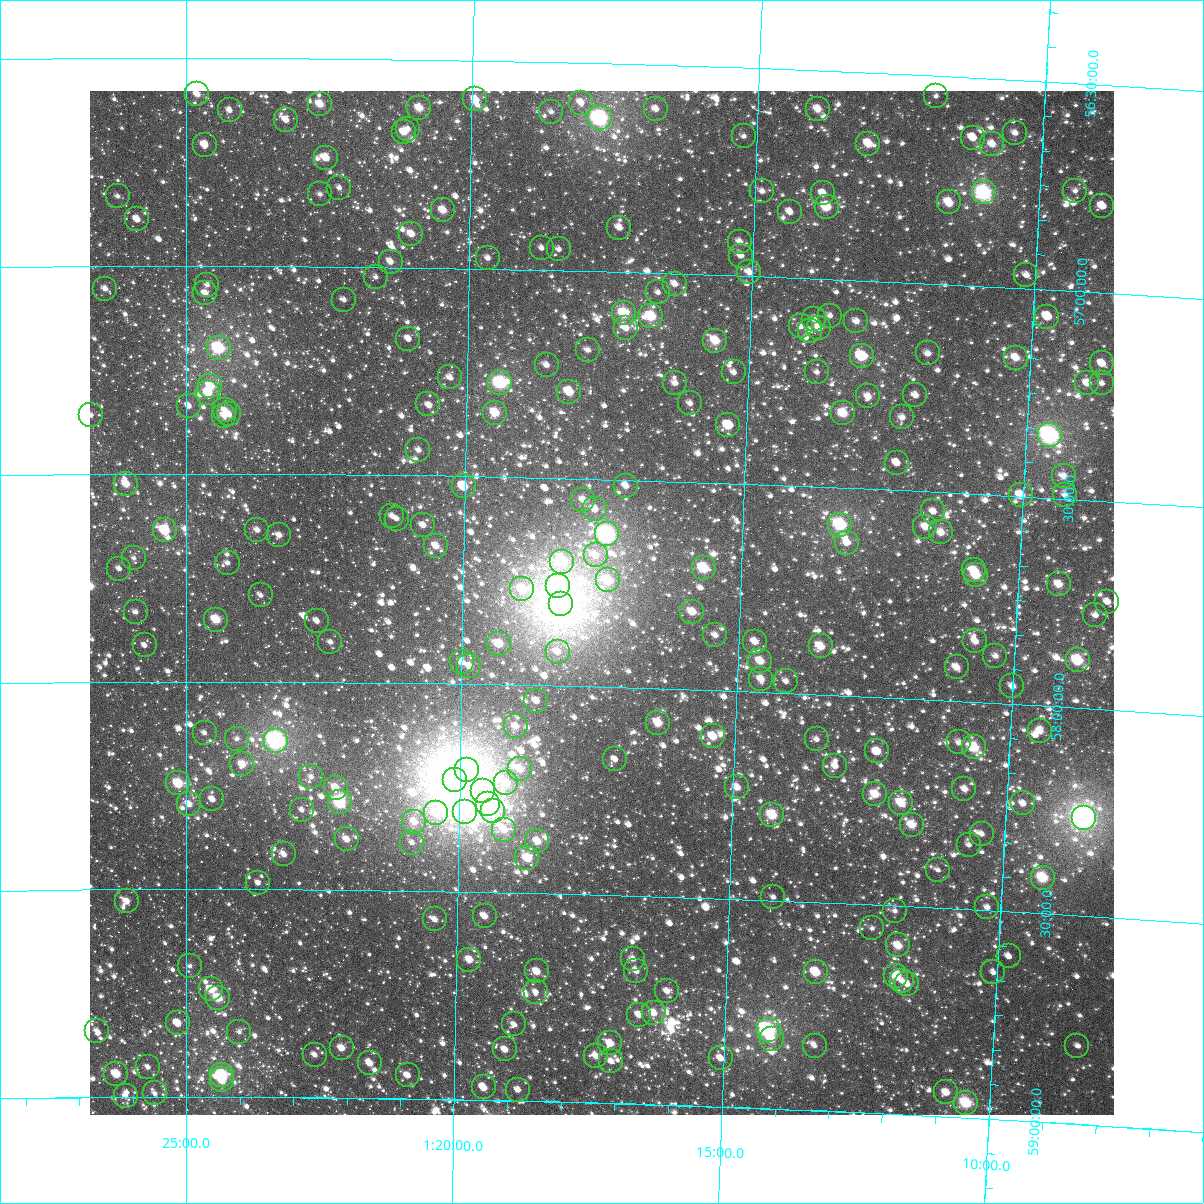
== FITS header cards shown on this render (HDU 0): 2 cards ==
NAXIS1  =                 1024
NAXIS2  =                 1024

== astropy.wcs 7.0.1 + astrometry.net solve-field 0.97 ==
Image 1024 x 1024 px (HDU 0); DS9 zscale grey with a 90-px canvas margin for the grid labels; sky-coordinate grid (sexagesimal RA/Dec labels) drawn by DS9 from the SOLVED WCS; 257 Tycho-2 reference stars matched to detected sources circled (green)
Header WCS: RA---TAN-SIP/DEC--TAN-SIP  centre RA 01:17:30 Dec +57:48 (19.37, +57.80 deg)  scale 8.66 arcsec/px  FOV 147.8' x 147.9'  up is +178 deg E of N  parity flipped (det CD > 0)
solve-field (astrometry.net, Tycho-2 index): VERIFIED the header's WCS against the Tycho-2 star catalogue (verified at 6 index scales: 18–257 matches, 0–1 conflicts across passes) and refined it, rather than solving blind
Solved WCS: RA---TAN-SIP/DEC--TAN-SIP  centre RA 01:17:30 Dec +57:48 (19.37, +57.80 deg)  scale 8.66 arcsec/px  FOV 147.8' x 147.9'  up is +178 deg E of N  parity flipped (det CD > 0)
The solver's refit moves the header's centre by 0.4 arcsec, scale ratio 1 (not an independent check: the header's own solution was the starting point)
Tycho-2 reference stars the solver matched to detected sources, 257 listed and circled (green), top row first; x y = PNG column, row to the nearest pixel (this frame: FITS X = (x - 90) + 1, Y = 1024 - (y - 91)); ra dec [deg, ICRS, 3 dp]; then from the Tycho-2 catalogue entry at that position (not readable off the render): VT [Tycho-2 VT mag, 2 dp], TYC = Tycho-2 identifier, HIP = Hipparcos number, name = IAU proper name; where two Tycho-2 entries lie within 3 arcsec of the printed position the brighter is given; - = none
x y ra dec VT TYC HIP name
197 94 21.200 +56.587 9.60 3678-1518-1 - -
936 96 17.976 +56.549 10.99 3677-2219-1 - -
475 99 19.985 +56.593 9.33 3677-1862-1 - -
581 103 19.523 +56.596 10.83 3677-2218-1 - -
320 104 20.664 +56.610 9.13 3678-1316-1 6435 -
419 108 20.229 +56.616 9.08 3678-992-1 - -
656 109 19.195 +56.606 10.53 3677-2138-1 - -
818 109 18.488 +56.592 9.60 3677-1814-1 - -
230 110 21.059 +56.626 10.93 3678-1124-1 - -
551 112 19.652 +56.619 10.86 3677-1418-1 - -
600 118 19.439 +56.632 6.78 3677-1746-1 6057 -
286 120 20.812 +56.648 10.10 3678-864-1 - -
408 129 20.278 +56.668 10.66 3678-1264-1 - -
404 132 20.296 +56.675 9.78 3678-1578-1 - -
1015 133 17.622 +56.627 10.42 3677-2235-1 - -
744 136 18.807 +56.664 10.62 3677-1242-1 - -
973 138 17.806 +56.644 9.80 3677-1624-1 - -
868 144 18.261 +56.670 9.08 3677-1376-1 - -
992 144 17.719 +56.657 9.63 3677-1730-1 - -
205 145 21.166 +56.709 9.90 3678-1990-1 - -
326 158 20.636 +56.739 9.43 3678-1910-1 - -
339 188 20.576 +56.810 10.93 3678-1841-1 - -
762 191 18.719 +56.795 11.06 3677-1860-1 - -
1075 191 17.346 +56.759 11.29 3677-46-1 - -
984 192 17.745 +56.774 7.22 3677-2208-1 5536 -
823 193 18.450 +56.794 10.82 3677-1622-1 - -
320 194 20.660 +56.826 11.03 3678-1613-1 - -
118 196 21.549 +56.832 11.45 3678-1840-1 - -
949 202 17.897 +56.802 9.07 3677-2192-1 5582 -
1102 206 17.222 +56.792 10.28 3677-250-1 - -
827 207 18.432 +56.827 8.65 3677-2085-1 - -
443 210 20.118 +56.861 9.48 3678-1829-1 - -
790 212 18.593 +56.842 10.49 3677-2002-1 - -
137 219 21.464 +56.888 10.61 3678-1746-1 - -
619 228 19.340 +56.894 10.23 3677-1570-1 - -
411 234 20.256 +56.919 9.63 3678-1824-1 - -
740 242 18.809 +56.918 10.38 3677-1922-1 - -
542 248 19.681 +56.947 11.07 3677-1282-1 - -
559 249 19.605 +56.949 11.03 3677-1556-1 - -
741 256 18.801 +56.952 10.56 3677-1260-1 - -
488 258 19.918 +56.974 10.43 3677-1342-1 - -
391 262 20.346 +56.987 10.38 3678-1127-1 - -
749 272 18.761 +56.991 9.84 3677-2087-1 - -
1026 275 17.539 +56.968 11.11 3677-1986-1 - -
376 277 20.411 +57.024 11.45 3678-1678-1 - -
675 284 19.088 +57.025 10.15 3677-1470-1 - -
207 285 21.156 +57.046 10.91 3678-953-1 - -
105 289 21.608 +57.054 10.21 3678-1027-1 - -
658 292 19.162 +57.047 11.19 3677-1340-1 - -
205 293 21.164 +57.066 10.73 3678-835-1 - -
344 300 20.550 +57.080 10.81 3678-1983-1 - -
624 313 19.310 +57.099 8.47 3677-1989-1 - -
651 316 19.188 +57.105 8.54 3677-1857-1 - -
830 316 18.398 +57.088 10.49 3677-1901-1 - -
1047 317 17.436 +57.065 9.75 3677-1284-1 - -
814 319 18.467 +57.098 11.14 3677-1851-1 - -
856 321 18.280 +57.099 10.52 3677-1939-1 - -
801 326 18.525 +57.117 11.44 3677-1737-1 - -
626 328 19.299 +57.135 9.69 3677-1979-1 - -
819 328 18.442 +57.118 10.22 3677-1721-1 - -
810 331 18.484 +57.126 10.73 3677-1881-1 - -
408 339 20.262 +57.172 11.38 3678-1769-1 - -
715 341 18.901 +57.158 8.78 3677-1635-1 5887 -
219 348 21.105 +57.198 7.58 3678-899-1 6571 -
588 350 19.464 +57.190 10.61 3677-1489-1 - -
928 353 17.957 +57.168 10.31 3677-1503-1 - -
862 356 18.249 +57.182 8.47 3677-1545-1 5680 -
1016 358 17.565 +57.168 9.50 3677-1767-1 - -
1102 363 17.183 +57.170 9.64 3677-514-1 - -
547 365 19.647 +57.229 10.27 3677-1571-1 - -
734 372 18.814 +57.233 10.92 3677-1791-1 - -
817 372 18.446 +57.225 11.29 3677-1285-1 - -
450 377 20.074 +57.263 10.47 3678-1149-1 - -
500 383 19.852 +57.274 7.62 3677-2031-1 6189 -
675 383 19.073 +57.263 10.37 3677-1781-1 - -
1087 383 17.242 +57.219 10.25 3677-249-1 - -
1102 383 17.179 +57.217 10.95 3677-363-1 - -
210 386 21.141 +57.289 8.97 3678-1209-1 - -
569 392 19.543 +57.291 8.79 3677-1649-1 - -
208 393 21.151 +57.306 9.52 3678-1407-1 - -
915 395 18.003 +57.270 10.39 3677-1905-1 - -
868 396 18.213 +57.278 10.05 3677-1423-1 - -
690 403 19.005 +57.311 11.14 3677-1211-1 - -
428 404 20.170 +57.328 10.48 3678-1453-1 6290 -
189 406 21.238 +57.337 10.48 3678-1912-1 - -
225 410 21.077 +57.347 10.31 3678-737-1 - -
495 413 19.870 +57.346 8.77 3677-1463-1 - -
843 413 18.320 +57.321 8.86 3677-1959-1 - -
229 414 21.058 +57.358 10.72 3678-1105-1 - -
91 415 21.673 +57.359 11.05 3678-1141-1 - -
224 416 21.079 +57.361 10.62 3678-741-1 - -
902 417 18.057 +57.324 10.31 3677-1783-1 - -
728 425 18.830 +57.361 9.74 3677-1549-1 - -
1050 435 17.396 +57.350 6.70 3677-68-1 5440 -
418 450 20.211 +57.439 10.33 3678-675-1 - -
897 463 18.073 +57.434 11.31 3677-1437-1 - -
1064 476 17.322 +57.446 10.39 3677-109-1 - -
126 484 21.518 +57.524 9.18 3678-1041-1 - -
464 486 20.006 +57.525 9.98 3678-224-1 - -
626 486 19.278 +57.514 10.22 3677-1181-1 - -
1021 495 17.511 +57.497 9.48 3677-1565-1 - -
1065 495 17.312 +57.491 10.67 3677-560-1 - -
583 500 19.469 +57.551 9.85 3677-1016-1 - -
595 509 19.415 +57.572 11.16 3677-1009-1 - -
933 511 17.898 +57.547 10.42 3677-833-1 - -
392 516 20.324 +57.599 10.92 3678-336-1 - -
397 519 20.304 +57.605 11.18 3678-528-1 - -
423 525 20.185 +57.620 10.44 3678-524-1 - -
840 525 18.312 +57.589 7.62 3677-784-1 - -
925 527 17.930 +57.585 9.66 3677-928-1 - -
165 530 21.345 +57.637 8.66 3678-305-1 - -
257 530 20.930 +57.635 10.26 3678-9-1 - -
941 532 17.858 +57.597 9.99 3677-930-1 5569 -
607 534 19.360 +57.632 6.88 3677-1107-1 6027 -
279 535 20.831 +57.648 10.41 3678-495-1 - -
847 543 18.276 +57.632 10.97 3677-682-1 - -
436 546 20.126 +57.669 9.72 3678-338-1 - -
596 555 19.407 +57.683 10.44 3677-1144-1 - -
134 558 21.485 +57.703 11.53 3678-539-1 - -
562 562 19.555 +57.701 8.96 3677-1010-1 - -
228 563 21.063 +57.715 11.24 3678-543-1 - -
704 568 18.919 +57.707 8.28 3677-744-1 - -
119 569 21.551 +57.728 11.47 3678-310-1 - -
974 570 17.701 +57.684 10.41 3677-808-1 - -
976 575 17.693 +57.694 8.64 3677-619-1 - -
608 580 19.346 +57.743 8.98 3677-1118-1 - -
1059 584 17.317 +57.706 9.35 3677-849-1 - -
558 586 19.572 +57.760 10.16 3677-1134-1 - -
522 589 19.734 +57.768 9.33 3677-988-1 - -
261 595 20.913 +57.793 10.68 3678-139-1 - -
1107 602 17.095 +57.741 11.02 3677-807-1 - -
561 604 19.558 +57.803 6.70 3677-992-1 6093 -
136 612 21.477 +57.833 11.09 3678-382-1 - -
692 612 18.963 +57.812 9.33 3677-755-1 5904 -
1095 615 17.144 +57.775 10.86 3677-687-1 - -
216 620 21.113 +57.852 8.65 3678-467-1 - -
317 621 20.659 +57.853 10.94 3678-551-1 - -
715 635 18.856 +57.867 10.28 3677-822-1 - -
975 641 17.679 +57.855 10.15 3677-865-1 - -
330 642 20.596 +57.904 11.13 3678-554-1 - -
755 642 18.675 +57.879 10.13 3677-580-1 - -
499 644 19.833 +57.902 9.38 3677-979-1 - -
145 645 21.438 +57.913 11.69 3678-209-1 - -
821 646 18.377 +57.884 9.20 3677-647-1 - -
558 652 19.566 +57.918 10.75 3677-1169-1 - -
995 656 17.585 +57.887 10.64 3677-831-1 - -
1078 660 17.212 +57.886 8.22 3677-707-1 - -
760 661 18.648 +57.925 9.25 3677-798-1 - -
462 662 20.001 +57.948 10.36 3678-252-1 - -
469 666 19.965 +57.957 10.37 3677-935-1 - -
957 667 17.758 +57.919 9.89 3677-783-1 - -
761 679 18.641 +57.968 9.84 3677-719-1 - -
786 681 18.527 +57.971 11.07 3677-854-1 - -
1012 686 17.501 +57.957 10.19 3677-926-1 - -
536 701 19.658 +58.037 10.83 3677-1171-1 - -
658 723 19.102 +58.082 9.08 3677-767-1 - -
516 726 19.750 +58.100 9.81 3677-1056-1 - -
1040 731 17.364 +58.062 9.90 3677-782-1 - -
205 733 21.166 +58.123 10.92 3678-16-1 - -
713 736 18.850 +58.111 9.49 3677-913-1 - -
237 739 21.020 +58.138 11.10 3682-2279-1 - -
817 739 18.378 +58.108 10.73 3677-769-1 - -
276 741 20.839 +58.143 6.40 3682-2261-1 6486 -
959 742 17.730 +58.099 10.54 3677-819-1 - -
974 747 17.659 +58.109 8.74 3677-712-1 - -
877 751 18.100 +58.130 9.66 3681-121-1 - -
615 759 19.293 +58.173 10.72 3681-1750-1 - -
242 764 20.993 +58.199 9.49 3682-2056-1 - -
835 766 18.288 +58.170 10.80 3681-21-1 - -
520 769 19.725 +58.202 9.61 3681-1664-1 - -
467 770 19.966 +58.208 7.04 3681-1736-1 6229 -
311 777 20.679 +58.228 10.72 3682-1964-1 - -
455 780 20.020 +58.232 5.07 3682-2389-1 6242 -
178 783 21.286 +58.245 8.41 3682-2284-1 6637 -
506 783 19.786 +58.238 9.75 3681-1617-1 6170 -
737 787 18.731 +58.231 9.73 3681-1217-1 - -
336 788 20.567 +58.254 9.33 3682-2087-1 - -
964 789 17.694 +58.210 10.61 3681-77-1 - -
483 791 19.892 +58.256 9.50 3681-1437-1 - -
875 794 18.099 +58.234 9.20 3681-1231-1 - -
212 799 21.130 +58.283 10.52 3682-2093-1 - -
340 802 20.547 +58.290 7.84 3682-2063-1 6399 -
901 803 17.981 +58.251 9.06 3681-1132-1 5609 -
1023 803 17.423 +58.237 10.65 3681-1236-1 - -
189 804 21.235 +58.295 9.92 3682-1768-1 - -
488 804 19.868 +58.288 10.05 3681-1449-1 - -
302 810 20.721 +58.308 11.16 3682-2147-1 - -
493 811 19.846 +58.306 9.94 3681-1929-1 - -
465 812 19.973 +58.309 8.88 3681-1666-1 6231 -
436 813 20.105 +58.312 9.96 3682-1706-1 - -
772 815 18.566 +58.294 8.47 3681-1130-1 5789 -
1084 818 17.139 +58.263 5.76 3681-1092-1 5361 -
414 822 20.204 +58.334 9.86 3682-2291-1 - -
912 825 17.927 +58.303 9.38 3681-961-1 - -
504 830 19.793 +58.349 9.91 3681-1266-1 - -
982 834 17.604 +58.316 10.69 3681-1220-1 - -
347 839 20.514 +58.378 9.90 3682-1600-1 - -
537 841 19.638 +58.375 9.57 3681-1341-1 - -
412 843 20.213 +58.384 11.27 3682-2378-1 - -
969 845 17.661 +58.344 11.52 3681-785-1 - -
284 854 20.801 +58.416 10.40 3682-976-1 - -
527 858 19.682 +58.416 9.06 3681-1551-1 - -
938 870 17.796 +58.409 11.32 3681-761-1 - -
1043 878 17.313 +58.413 8.36 3681-806-1 5419 -
258 883 20.919 +58.484 11.05 3682-1458-1 - -
773 897 18.547 +58.491 11.32 3681-733-1 - -
127 901 21.524 +58.528 10.40 3682-1298-1 - -
987 907 17.560 +58.492 10.97 3681-1118-1 - -
895 911 17.984 +58.511 11.15 3681-938-1 - -
485 916 19.873 +58.558 10.24 3681-1573-1 - -
435 919 20.104 +58.568 10.31 3682-1318-1 - -
872 928 18.086 +58.556 11.12 3681-807-1 - -
898 945 17.962 +58.595 9.25 3681-450-1 - -
1009 956 17.450 +58.607 11.32 3681-894-1 - -
633 959 19.185 +58.652 10.44 3681-537-1 - -
469 960 19.940 +58.663 9.53 3681-1642-1 - -
190 966 21.234 +58.685 11.27 3682-1322-1 - -
537 971 19.626 +58.688 9.80 3681-1827-1 - -
636 971 19.167 +58.680 10.88 3681-952-1 - -
816 972 18.336 +58.668 9.00 3681-1114-1 - -
993 972 17.517 +58.648 11.49 3681-442-1 - -
896 976 17.963 +58.669 9.21 3681-939-1 5602 -
902 981 17.934 +58.680 10.85 3681-505-1 - -
907 984 17.912 +58.686 10.89 3681-241-1 - -
211 989 21.134 +58.741 9.37 3682-120-1 - -
667 991 19.022 +58.727 11.07 3681-824-1 - -
536 992 19.629 +58.738 11.39 3681-1318-1 - -
218 998 21.102 +58.761 8.83 3682-1438-1 - -
654 1013 19.081 +58.780 9.70 3681-286-1 - -
639 1015 19.147 +58.785 10.27 3681-416-1 - -
178 1023 21.289 +58.822 11.15 3682-186-1 - -
514 1024 19.728 +58.817 11.09 3681-1901-1 - -
769 1030 18.544 +58.812 7.23 3681-929-1 5784 -
97 1031 21.665 +58.840 11.29 3682-2210-1 - -
239 1032 21.004 +58.843 11.20 3682-1890-1 - -
772 1039 18.529 +58.832 9.97 3681-789-1 - -
610 1043 19.278 +58.857 9.64 3681-899-1 - -
815 1046 18.328 +58.845 11.34 3681-254-1 - -
1077 1046 17.108 +58.812 12.43 3681-405-1 - -
342 1048 20.527 +58.880 9.60 3682-870-1 - -
505 1049 19.767 +58.878 9.95 3681-1639-1 - -
315 1055 20.652 +58.897 11.14 3682-1360-1 - -
596 1056 19.342 +58.888 9.85 3681-1399-1 - -
721 1058 18.762 +58.883 10.40 3681-441-1 - -
611 1061 19.270 +58.900 10.76 3681-1215-1 - -
370 1063 20.395 +58.916 9.79 3682-614-1 - -
148 1067 21.428 +58.927 11.38 3682-734-2 - -
116 1074 21.576 +58.944 9.38 3682-914-1 - -
222 1075 21.084 +58.946 7.89 3682-1466-1 6562 -
408 1075 20.218 +58.944 10.37 3682-1172-1 - -
222 1080 21.085 +58.960 9.33 3682-1502-1 - -
484 1087 19.863 +58.970 10.31 3681-1778-1 - -
518 1090 19.702 +58.974 10.53 3681-1561-1 - -
946 1092 17.705 +58.942 10.10 3681-403-1 - -
155 1093 21.397 +58.991 11.14 3682-1544-1 - -
126 1096 21.533 +58.996 10.65 3682-266-1 - -
966 1103 17.610 +58.965 8.23 3681-1091-1 - -